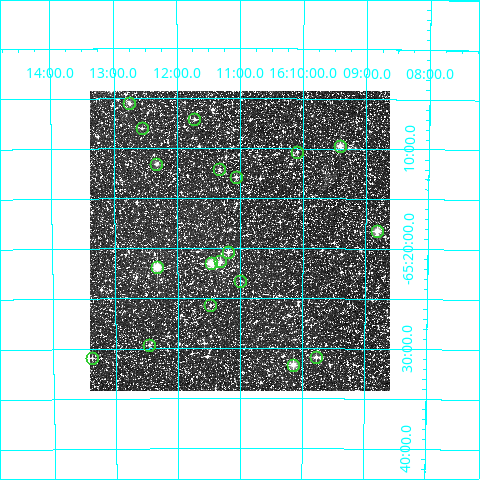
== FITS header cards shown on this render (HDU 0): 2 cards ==
NAXIS1  =                  300
NAXIS2  =                  300

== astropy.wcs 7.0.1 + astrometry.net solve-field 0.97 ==
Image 300 x 300 px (HDU 0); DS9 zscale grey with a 90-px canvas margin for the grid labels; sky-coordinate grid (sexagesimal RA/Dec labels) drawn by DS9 from the SOLVED WCS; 19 Tycho-2 reference stars matched to detected sources circled (green)
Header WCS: RA---TAN/DEC--TAN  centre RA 16:11:00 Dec -65:19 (242.75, -65.32 deg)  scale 6 arcsec/px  FOV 30.0' x 30.0'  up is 0 deg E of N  parity normal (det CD < 0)
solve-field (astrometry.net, Tycho-2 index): VERIFIED the header's WCS against the Tycho-2 star catalogue (19 matches, 0 conflicts) and refined it, rather than solving blind
Solved WCS: RA---TAN-SIP/DEC--TAN-SIP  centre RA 16:11:01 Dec -65:19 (242.75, -65.32 deg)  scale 6 arcsec/px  FOV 30.0' x 30.0'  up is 0 deg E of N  parity normal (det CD < 0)
The solver's refit moves the header's centre by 1.7 arcsec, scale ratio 1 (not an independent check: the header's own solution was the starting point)
Tycho-2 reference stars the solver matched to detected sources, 19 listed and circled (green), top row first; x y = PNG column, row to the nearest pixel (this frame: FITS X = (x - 90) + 1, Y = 300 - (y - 91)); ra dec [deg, ICRS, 3 dp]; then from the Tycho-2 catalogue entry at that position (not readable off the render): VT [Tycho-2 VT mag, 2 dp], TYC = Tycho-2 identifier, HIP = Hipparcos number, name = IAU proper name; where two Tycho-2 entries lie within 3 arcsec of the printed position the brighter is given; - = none
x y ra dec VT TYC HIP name
129 103 243.188 -65.092 9.92 9044-2745-1 - -
194 119 242.932 -65.118 11.13 9044-571-1 - -
142 128 243.139 -65.133 11.00 9044-2157-1 - -
340 146 242.354 -65.162 9.65 9044-1345-1 - -
297 152 242.524 -65.173 10.84 9044-3204-1 - -
156 164 243.082 -65.192 9.79 9044-2493-1 - -
219 169 242.832 -65.202 10.68 9044-1143-1 - -
236 177 242.766 -65.215 10.94 9044-2940-1 - -
377 231 242.204 -65.303 10.06 9044-2869-1 - -
228 252 242.798 -65.340 10.68 9044-2151-1 - -
220 261 242.829 -65.356 9.87 9044-1669-1 - -
211 263 242.868 -65.358 8.41 9044-2403-1 - -
157 267 243.081 -65.365 8.28 9044-1261-1 79406 -
240 281 242.749 -65.388 10.79 9044-2533-1 - -
210 305 242.869 -65.428 11.22 9044-3186-1 - -
149 345 243.115 -65.494 11.01 9044-2996-1 - -
316 357 242.443 -65.514 10.23 9044-3173-1 - -
92 358 243.345 -65.515 10.48 9044-2913-1 - -
293 365 242.536 -65.528 8.85 9044-2933-1 79227 -